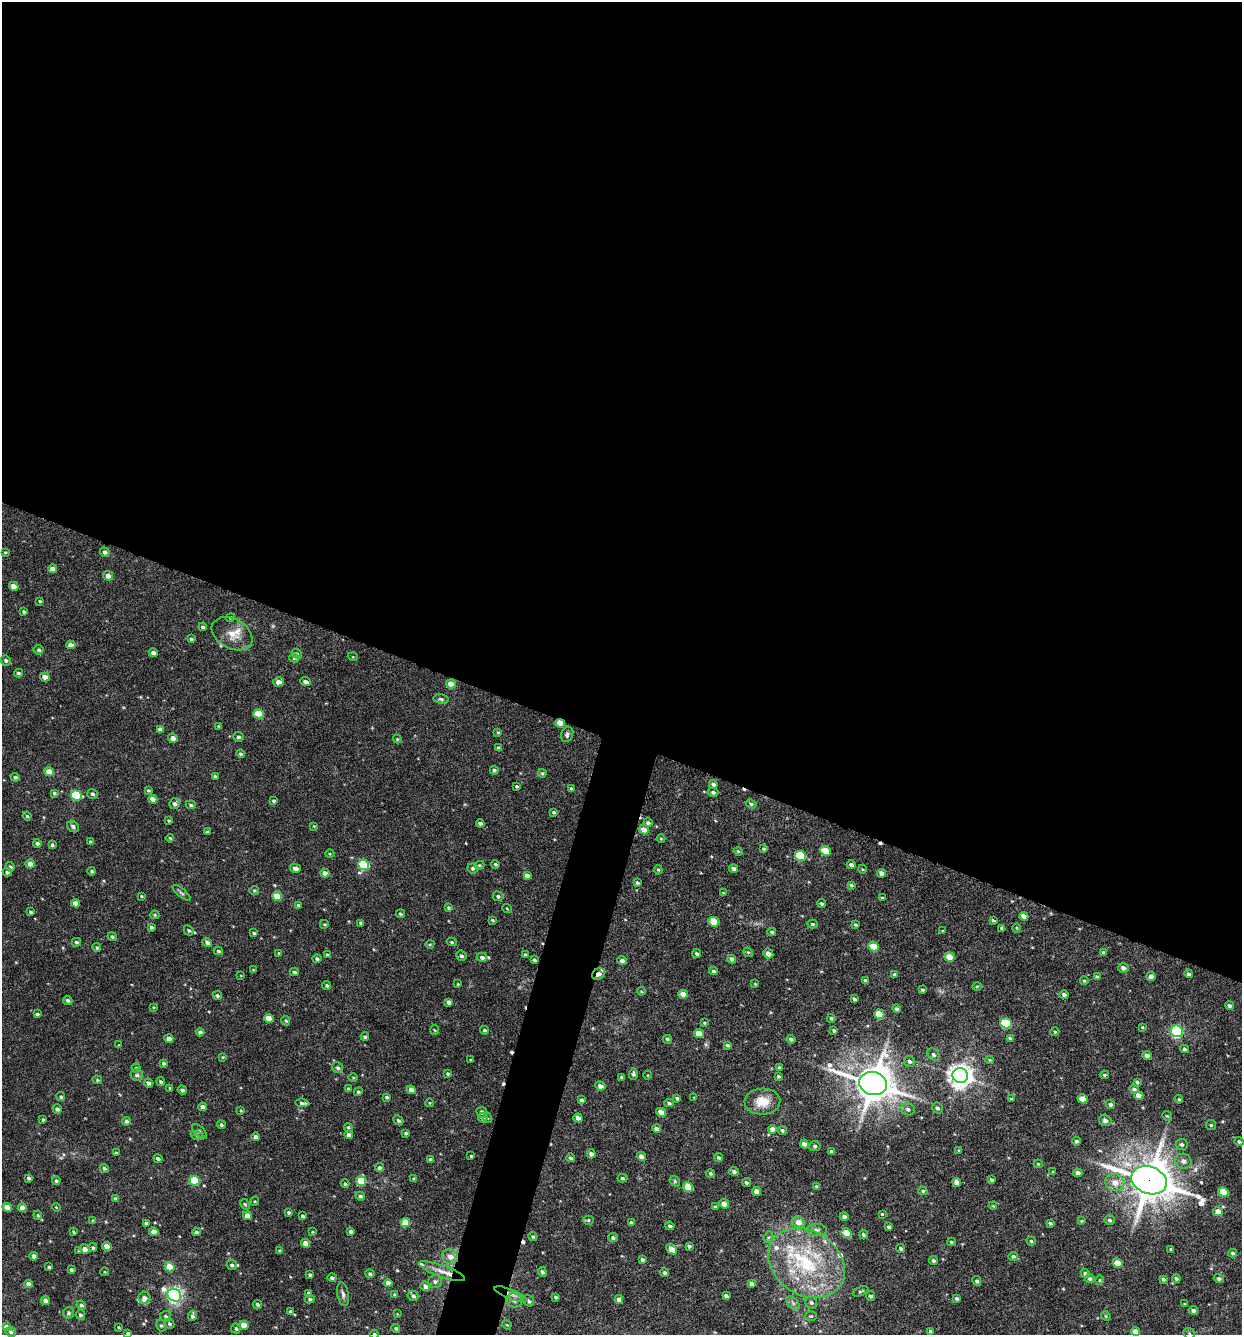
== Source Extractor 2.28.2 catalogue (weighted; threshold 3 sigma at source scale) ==
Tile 3 of 4 x 4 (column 3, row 1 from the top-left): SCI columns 2611-3850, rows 4004-5336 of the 5349 x 5336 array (HDU 1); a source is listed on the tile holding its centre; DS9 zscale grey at full resolution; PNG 1244 x 1337 px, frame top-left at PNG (2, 2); each listed source drawn as its Kron ellipse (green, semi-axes under 4 px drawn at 4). Shown black and unused: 58% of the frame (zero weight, under 4 of 8 exposures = <1% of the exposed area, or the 3 px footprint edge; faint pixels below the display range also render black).
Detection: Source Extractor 2.28.2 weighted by HDU 2 'WHT'; one run over the whole footprint, this tile lists its part. Background 0.0384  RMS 0.0045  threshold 0.0184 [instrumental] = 3 sigma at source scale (4.09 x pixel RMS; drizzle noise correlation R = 1.36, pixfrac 0.8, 0.05/0.05 arcsec/px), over >= 5 px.
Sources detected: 447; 5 cosmic-ray / hot-pixel residue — neither listed nor drawn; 11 inside a brighter listed object's ellipse — not listed separately; the other 431 listed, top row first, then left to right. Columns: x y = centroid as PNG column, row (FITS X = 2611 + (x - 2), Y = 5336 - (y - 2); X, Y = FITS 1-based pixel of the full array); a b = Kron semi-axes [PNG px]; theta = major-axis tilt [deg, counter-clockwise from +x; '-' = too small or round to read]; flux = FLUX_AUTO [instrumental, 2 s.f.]
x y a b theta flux
5 552 4 3 - 0.43
105 552 5 4 - 1.2
53 569 4 4 - 2.8
108 576 5 4 - 2.5
14 586 5 4 - 4.1
40 601 3 3 - 0.41
24 612 4 3 - 0.75
230 617 4 4 - 0.54
203 627 4 3 - 0.79
232 634 22 14 -28 6.4
191 639 4 3 - 0.66
71 645 4 4 - 2.2
39 650 5 5 - 0.82
153 653 4 4 - 1.4
297 654 5 4 - 0.76
353 657 5 3 - 0.34
294 658 5 4 - 0.76
6 660 5 5 - 0.86
19 673 4 3 - 0.72
45 677 5 4 - 3.2
278 682 5 4 - 2.5
306 682 5 3 - 1.6
451 684 5 4 - 3.9
441 699 7 5 -11 0.76
259 714 5 4 - 11
560 723 5 4 - 5.9
219 726 4 3 - 0.36
160 729 4 4 - 1.6
498 732 4 3 - 0.41
567 734 8 6 69 1.1
238 737 5 5 - 0.89
173 738 5 4 - 2.3
397 739 4 4 - 0.4
498 748 4 3 - 0.88
241 754 4 4 - 0.7
494 770 4 4 - 0.84
49 772 5 4 - 5.9
542 773 4 4 - 0.58
215 776 4 3 - 0.71
15 777 4 4 - 0.79
713 784 4 4 - 1.3
517 786 3 3 - 0.63
571 788 4 4 - 0.71
148 790 4 3 - 0.58
713 792 5 4 - 0.9
54 793 4 3 - 0.75
92 794 5 5 - 0.87
76 795 5 5 - 22
153 799 4 4 - 3.9
274 801 4 4 - 0.68
174 804 5 5 - 1.5
751 804 5 4 - 0.84
191 805 5 4 - 0.86
554 812 4 4 - 0.75
27 816 4 4 - 0.55
169 820 4 4 - 0.56
480 823 4 3 - 1
648 823 4 4 - 0.81
314 826 4 4 - 0.37
73 827 6 5 - 1.1
644 829 5 4 - 2.7
207 832 4 4 - 0.7
170 838 4 3 - 0.43
661 839 4 3 - 0.42
91 842 4 3 - 0.85
37 843 4 4 - 1.1
52 845 4 3 - 0.77
764 849 3 3 - 0.55
738 851 4 4 - 0.6
825 851 5 4 - 11
330 854 5 3 - 0.36
800 856 6 5 - 21
30 864 4 4 - 3.4
495 864 4 4 - 0.73
364 865 5 5 - 32
479 865 5 4 - 0.47
851 865 4 4 - 1.1
10 867 5 4 - 0.77
295 868 5 4 - 1.7
473 868 5 5 - 0.91
734 869 4 4 - 1.6
862 869 4 3 - 0.34
658 870 5 4 - 0.55
92 871 4 4 - 0.75
7 872 4 4 - 0.91
325 873 4 4 - 1.8
881 873 4 4 - 1.8
527 875 4 4 - 2.1
637 882 3 3 - 0.75
851 885 4 3 - 0.71
254 890 5 4 - 0.59
182 893 11 4 -40 0.83
723 893 4 3 - 0.35
142 896 4 3 - 0.45
277 896 5 4 - 10
498 896 5 5 - 1
882 898 4 3 - 0.5
75 903 4 4 - 2.8
822 904 4 3 - 0.84
298 905 4 3 - 0.72
448 908 4 4 - 0.63
507 909 5 3 - 0.33
31 912 4 3 - 0.7
400 914 4 4 - 0.74
155 915 4 4 - 0.6
1024 916 4 4 - 2.3
492 920 4 3 - 0.51
993 920 3 3 - 0.64
714 922 5 4 - 11
361 923 3 3 - 0.69
324 924 4 3 - 0.42
813 924 5 4 - 0.83
855 924 4 3 - 0.61
151 927 4 3 - 1
1002 928 4 3 - 0.95
1017 928 4 3 - 0.36
189 930 5 4 - 0.74
943 931 3 3 - 0.37
772 932 4 3 - 0.74
254 933 4 3 - 0.7
112 937 4 4 - 0.84
76 942 4 4 - 0.78
207 942 5 4 - 1.2
452 942 5 4 - 0.59
430 944 4 3 - 0.38
874 946 5 4 - 9.7
97 948 4 3 - 0.6
218 951 4 4 - 0.69
748 952 5 4 - 0.46
1103 952 4 3 - 0.67
279 953 4 4 - 0.36
697 954 4 3 - 0.76
768 954 5 4 - 2.1
328 955 3 3 - 0.76
525 955 3 3 - 0.62
461 956 5 5 - 1
482 957 5 4 - 1.3
949 957 5 4 - 6
317 959 4 4 - 0.84
732 959 4 4 - 1.4
534 960 3 3 - 0.69
622 960 5 4 - 1.2
1123 968 5 4 - 1.7
253 970 4 3 - 0.31
713 971 4 4 - 0.74
294 972 4 4 - 0.92
599 974 7 5 32 1.7
895 974 4 3 - 0.74
1189 974 4 4 - 0.79
241 976 3 2 - 0.29
1151 976 4 4 - 2.4
1097 977 4 4 - 1.2
865 981 4 3 - 0.92
1084 981 4 3 - 0.49
458 984 3 3 - 0.34
755 984 4 3 - 0.32
327 986 4 4 - 0.73
977 986 4 3 - 0.38
922 990 3 3 - 0.52
641 991 4 4 - 0.41
683 994 5 4 - 3.7
1064 994 4 3 - 1.1
217 996 5 4 - 0.8
854 999 4 3 - 0.77
68 1000 5 4 - 0.91
449 1002 4 3 - 1.6
1229 1005 4 4 - 0.96
154 1007 3 3 - 0.39
896 1009 4 4 - 0.84
37 1014 4 3 - 0.8
879 1014 5 4 - 9.1
269 1018 5 4 - 5.8
831 1018 4 4 - 0.69
286 1021 5 4 - 0.59
704 1023 4 3 - 0.45
1006 1023 6 5 - 26
1142 1027 4 3 - 0.43
434 1030 5 3 - 0.45
484 1030 4 3 - 0.59
834 1031 4 3 - 0.65
1177 1031 6 6 - 64
200 1032 4 4 - 1.2
1055 1032 4 4 - 0.5
699 1033 5 4 - 5.1
365 1037 4 3 - 0.79
1010 1038 4 3 - 0.55
169 1039 4 4 - 2.9
667 1039 5 4 - 0.79
791 1039 4 4 - 0.88
119 1045 3 3 - 0.33
727 1045 4 3 - 0.73
1184 1049 4 4 - 0.7
933 1054 7 5 -46 0.98
1147 1055 4 4 - 1.9
223 1057 4 4 - 0.42
471 1060 3 2 - 0.32
990 1060 4 3 - 0.37
910 1061 6 5 - 1.1
163 1063 4 3 - 0.82
136 1068 4 4 - 0.66
338 1068 6 5 - 1
780 1068 4 3 - 0.96
448 1074 4 3 - 0.56
633 1074 6 4 87 0.99
137 1075 6 6 - 1.2
648 1075 4 3 - 0.31
1104 1075 4 4 - 0.7
778 1076 3 3 - 0.69
960 1076 8 7 - 370
353 1077 5 3 - 0.41
622 1077 4 3 - 0.81
97 1080 5 4 - 0.51
161 1082 4 3 - 0.77
1137 1082 3 3 - 0.65
148 1083 4 3 - 1.3
873 1084 14 11 -17 1100
600 1086 5 4 - 2.3
170 1088 4 3 - 0.43
348 1089 4 4 - 0.73
1134 1089 4 4 - 0.81
182 1090 5 4 - 1.1
411 1090 4 4 - 2.1
358 1092 4 4 - 0.68
1139 1095 5 4 - 3.9
61 1097 4 4 - 0.62
387 1097 3 3 - 0.78
694 1097 4 2 - 0.3
677 1098 4 3 - 0.83
1011 1099 3 3 - 0.53
1083 1099 5 4 - 5
1179 1099 4 3 - 0.41
581 1100 4 4 - 0.93
762 1102 18 13 3 7
302 1103 7 3 -5 0.98
430 1103 4 3 - 0.35
669 1103 4 3 - 0.79
1110 1104 5 4 - 0.8
202 1107 4 4 - 1.8
937 1108 6 5 - 0.94
57 1109 5 4 - 1.2
908 1109 7 6 - 1.3
241 1110 3 2 - 0.39
482 1112 5 5 - 1.4
661 1112 5 4 - 3.5
1167 1116 5 4 - 0.49
483 1118 4 4 - 0.85
488 1118 5 3 - 0.35
578 1118 4 4 - 2.5
43 1119 3 3 - 0.46
398 1120 5 4 - 0.88
1105 1120 6 5 - 1.4
126 1121 4 4 - 0.9
221 1125 4 4 - 0.77
1211 1125 5 5 - 0.52
348 1127 4 4 - 0.66
657 1129 4 4 - 1.9
772 1129 4 4 - 2.4
782 1130 5 4 - 0.63
200 1131 9 4 -43 0.84
406 1133 4 3 - 0.75
349 1135 4 4 - 1.8
197 1136 6 4 -19 0.68
256 1137 4 4 - 1.4
1076 1141 4 4 - 0.8
1239 1142 5 4 - 0.75
804 1144 4 4 - 2.1
1182 1144 5 5 - 0.99
815 1146 5 5 - 0.88
831 1151 4 3 - 0.8
959 1151 4 3 - 0.42
116 1153 4 3 - 0.64
591 1154 4 4 - 1.2
471 1156 3 3 - 0.51
641 1156 4 4 - 1.6
719 1157 4 3 - 0.79
570 1158 4 4 - 0.78
158 1159 4 3 - 0.99
430 1159 4 4 - 0.83
1183 1161 8 7 - 1.7
1038 1164 4 4 - 0.4
104 1168 5 4 - 0.87
379 1168 5 4 - 0.9
734 1171 5 4 - 1.2
1053 1172 3 3 - 0.4
710 1173 4 4 - 0.72
1078 1173 4 4 - 2.7
29 1178 4 4 - 0.91
622 1178 5 4 - 0.78
414 1179 4 3 - 0.84
992 1180 4 3 - 0.72
1149 1180 18 13 -21 1200
56 1181 4 4 - 0.78
194 1181 5 5 - 18
361 1181 5 5 - 11
675 1181 6 5 - 0.62
747 1182 4 3 - 0.85
957 1182 5 4 - 2.7
1115 1183 10 8 -17 3.9
345 1184 4 4 - 0.71
688 1187 5 4 - 10
817 1187 4 3 - 0.98
923 1191 4 4 - 0.58
756 1192 4 4 - 2.9
1223 1192 5 4 - 11
360 1196 4 4 - 0.98
115 1199 4 4 - 0.96
255 1201 4 4 - 0.44
245 1204 6 4 -62 0.53
724 1204 5 4 - 3.3
715 1206 4 3 - 0.48
993 1206 4 3 - 0.36
7 1207 5 4 - 5.1
56 1207 4 3 - 0.32
22 1208 4 4 - 2.6
1218 1211 5 4 - 3.8
289 1212 3 3 - 0.75
882 1214 4 4 - 0.44
38 1215 5 4 - 0.54
247 1216 4 4 - 4.1
303 1216 4 4 - 0.84
844 1217 4 4 - 1.1
588 1220 5 4 - 0.52
1109 1220 5 5 - 0.82
93 1221 4 3 - 0.68
1081 1221 4 4 - 0.39
631 1222 4 4 - 0.85
799 1222 6 5 - 3.3
146 1223 4 3 - 1.3
405 1223 5 4 - 8.5
1050 1223 4 3 - 0.7
670 1226 4 3 - 0.8
889 1227 4 3 - 0.78
817 1230 10 6 -2 1.3
351 1231 3 3 - 0.94
73 1232 4 3 - 0.49
154 1232 5 4 - 3.5
196 1232 4 4 - 0.89
312 1232 4 3 - 0.41
847 1233 5 4 - 10
863 1235 5 4 - 0.8
533 1237 4 4 - 0.63
769 1237 6 4 70 0.67
613 1238 5 4 - 0.96
1031 1241 5 3 - 0.6
951 1242 4 4 - 0.54
306 1243 4 4 - 3.6
107 1246 5 4 - 4.7
689 1246 4 4 - 0.74
93 1248 4 4 - 0.76
85 1249 5 4 - 2.1
672 1249 6 4 -40 4.9
901 1249 5 4 - 0.78
1171 1249 3 3 - 0.66
79 1250 3 3 - 0.56
280 1251 3 3 - 0.8
1232 1253 4 3 - 0.68
34 1256 4 4 - 1.8
1013 1256 4 4 - 0.81
450 1257 8 7 - 3.5
642 1260 4 3 - 0.9
933 1261 5 4 - 0.8
806 1263 41 32 -34 40
1117 1263 5 4 - 7.7
232 1265 5 5 - 0.99
49 1267 3 3 - 0.62
170 1267 5 4 - 7.8
71 1270 4 3 - 0.75
442 1271 24 6 -19 3.9
105 1272 4 3 - 0.31
542 1272 5 4 - 0.97
665 1273 4 4 - 0.88
370 1274 4 4 - 0.72
1085 1274 5 4 - 1.5
310 1275 3 3 - 0.71
332 1278 4 4 - 1.2
1090 1278 5 4 - 1
1176 1278 4 4 - 0.88
1219 1278 5 4 - 1
1163 1279 4 4 - 1
1100 1280 4 4 - 0.47
977 1281 5 4 - 0.86
435 1282 7 6 - 1.3
388 1283 4 4 - 2.9
28 1284 4 4 - 2.3
751 1284 4 4 - 1.6
425 1286 5 4 - 2
861 1291 8 4 23 0.7
309 1293 4 4 - 1.1
343 1294 12 5 -81 1.5
511 1294 18 5 -22 2.2
174 1295 7 6 - 130
395 1295 4 4 - 0.99
413 1296 6 5 - 1
726 1296 4 3 - 1
870 1296 5 4 - 0.97
556 1297 4 3 - 0.8
145 1298 6 6 - 1.9
957 1298 4 3 - 0.84
310 1299 5 4 - 0.75
514 1300 8 7 - 1.8
619 1300 4 4 - 1.8
46 1301 5 4 - 2.2
528 1301 6 5 - 0.98
793 1303 8 5 -46 1
811 1303 6 6 - 1
257 1304 4 3 - 0.85
1185 1304 3 2 - 0.34
81 1305 4 4 - 0.89
1193 1310 4 4 - 1.3
290 1311 4 3 - 0.7
68 1313 5 5 - 0.88
397 1314 3 3 - 0.28
80 1315 5 4 - 1
166 1316 5 5 - 0.93
192 1316 5 4 - 0.98
811 1316 6 4 0 0.52
1106 1316 5 4 - 0.5
169 1324 5 4 - 0.78
244 1325 5 4 - 5.4
507 1325 5 3 - 0.38
6 1326 4 3 - 1.4
161 1326 6 4 -73 0.67
118 1327 4 3 - 0.38
396 1328 4 4 - 0.79
236 1329 5 5 - 0.83
930 1331 3 3 - 0.8
1135 1331 4 4 - 3.1
11 1332 5 4 - 0.92
128 1333 4 4 - 0.7
374 1334 4 4 - 0.76
1189 1334 6 5 - 0.76
Overlapping masked pixels (flux is a lower limit): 4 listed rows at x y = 560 723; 599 974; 1149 1180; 511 1294
Isophote crosses this tile's border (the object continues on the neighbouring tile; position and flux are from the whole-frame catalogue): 3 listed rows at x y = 128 1333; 374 1334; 1189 1334